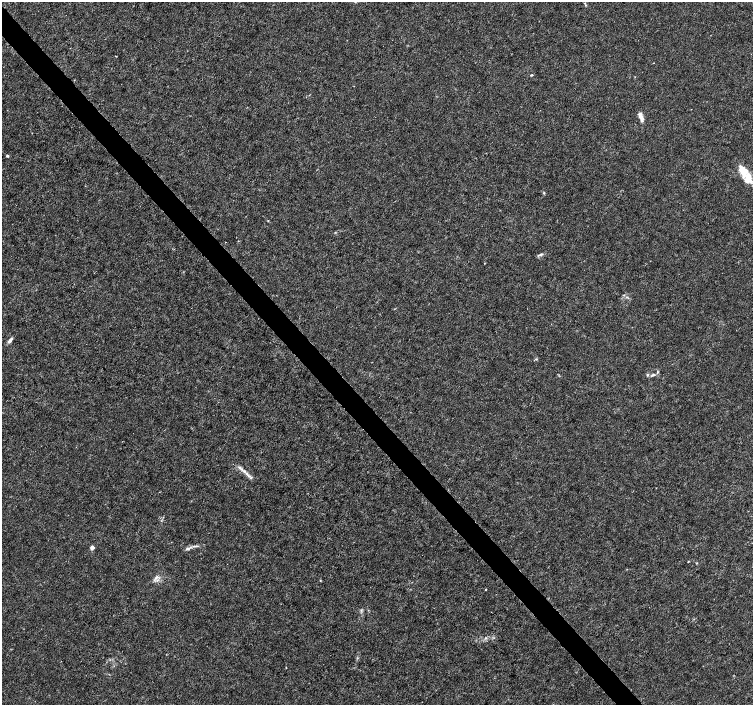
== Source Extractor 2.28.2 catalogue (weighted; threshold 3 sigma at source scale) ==
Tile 11 of 4 x 4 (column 3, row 3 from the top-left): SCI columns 3010-4510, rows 1616-3020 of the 6012 x 5974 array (HDU 1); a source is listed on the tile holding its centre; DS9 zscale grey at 2 x 2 block average (1 PNG px = mean of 2 x 2 image px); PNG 755 x 707 px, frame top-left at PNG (2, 2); no overlay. Shown black and unused: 4% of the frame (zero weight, under 3 of 4 exposures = <1% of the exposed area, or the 3 px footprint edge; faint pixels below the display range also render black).
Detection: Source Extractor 2.28.2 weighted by HDU 2 'WHT'; one run over the whole footprint, this tile lists its part. Background 0.00121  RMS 0.0013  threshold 0.00598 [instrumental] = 3 sigma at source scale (4.5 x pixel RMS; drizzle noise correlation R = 1.50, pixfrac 1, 0.0396/0.0396 arcsec/px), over >= 5 px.
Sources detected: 29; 6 inside a brighter listed object's ellipse — not listed separately; the other 23 listed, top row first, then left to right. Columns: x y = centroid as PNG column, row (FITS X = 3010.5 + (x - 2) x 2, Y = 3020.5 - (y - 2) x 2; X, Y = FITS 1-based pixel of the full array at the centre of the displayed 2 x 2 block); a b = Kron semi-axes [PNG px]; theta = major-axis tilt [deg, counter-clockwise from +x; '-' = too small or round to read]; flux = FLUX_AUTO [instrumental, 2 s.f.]
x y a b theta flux
116 56 2 2 - 0.3
532 75 4 3 - 0.32
640 115 9 4 -72 2.1
7 156 4 3 - 0.36
744 172 16 11 -67 4.9
544 193 3 3 - 0.31
268 221 3 2 - 0.14
335 232 3 3 - 0.21
541 254 6 4 19 0.69
10 341 6 4 42 0.92
536 359 4 3 - 0.32
647 375 4 3 - 0.4
653 375 8 3 29 0.7
240 468 11 3 -36 1.2
249 476 6 4 -41 0.99
195 546 11 2 3 0.74
92 548 2 2 - 3.5
188 549 6 4 -3 0.75
688 561 2 2 - 0.2
156 577 6 3 57 0.83
320 580 3 2 - 0.18
485 589 2 2 - 0.59
485 638 3 2 - 0.27
Diffuse or blended objects may show on this block-average render without a row.